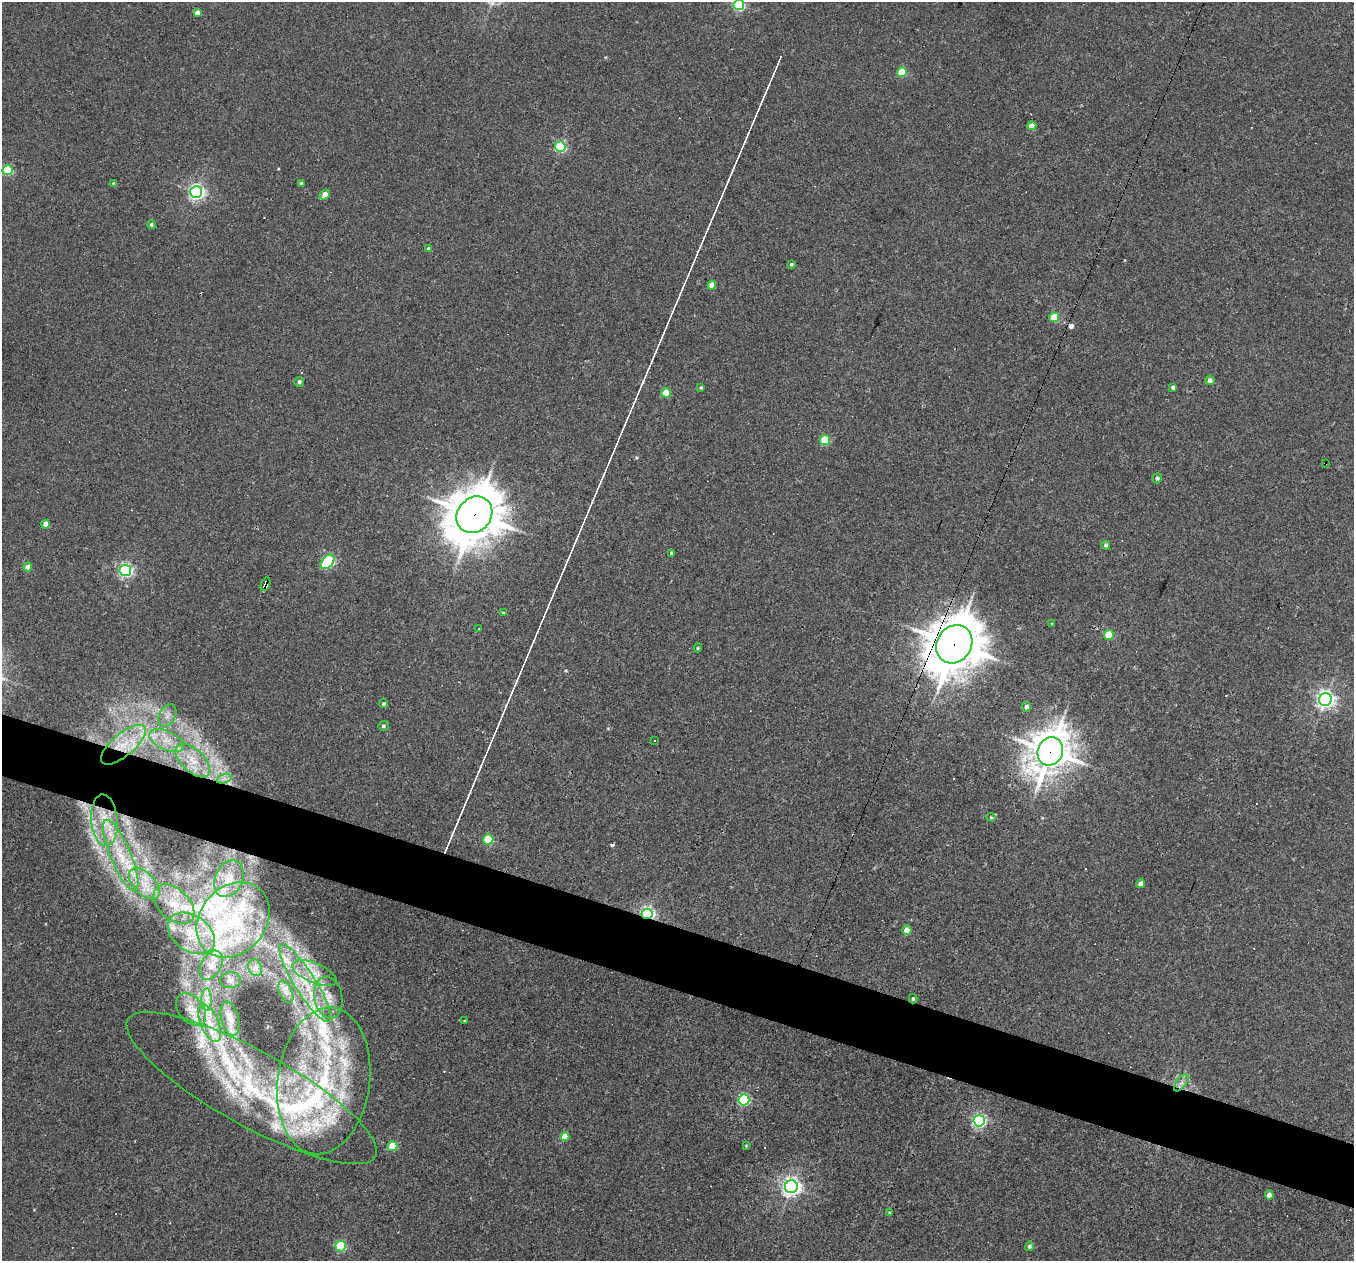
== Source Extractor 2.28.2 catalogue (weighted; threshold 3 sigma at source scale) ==
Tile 6 of 4 x 4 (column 2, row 2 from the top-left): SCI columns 1353-2704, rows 2650-3908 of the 5421 x 5435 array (HDU 1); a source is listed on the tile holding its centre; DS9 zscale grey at full resolution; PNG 1356 x 1263 px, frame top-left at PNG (2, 2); each listed source drawn as its Kron ellipse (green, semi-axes under 4 px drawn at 4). Shown black and unused: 5% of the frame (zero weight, under 3 of 4 exposures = <1% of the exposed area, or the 3 px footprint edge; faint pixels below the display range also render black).
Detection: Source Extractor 2.28.2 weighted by HDU 2 'WHT'; one run over the whole footprint, this tile lists its part. Background 0.0283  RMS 0.0036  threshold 0.0162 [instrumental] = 3 sigma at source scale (4.5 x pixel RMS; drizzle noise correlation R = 1.50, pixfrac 1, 0.05/0.05 arcsec/px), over >= 5 px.
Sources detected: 136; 20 cosmic-ray / hot-pixel residue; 9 long thin detections or spike segments (spike, bleed or trail) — neither listed nor drawn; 21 inside a brighter listed object's ellipse — not listed separately; the other 86 listed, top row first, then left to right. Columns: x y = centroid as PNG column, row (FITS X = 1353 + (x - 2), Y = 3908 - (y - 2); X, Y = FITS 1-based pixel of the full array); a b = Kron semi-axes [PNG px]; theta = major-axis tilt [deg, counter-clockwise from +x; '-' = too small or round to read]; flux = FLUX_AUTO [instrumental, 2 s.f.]
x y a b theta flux
739 5 5 5 - 38
197 13 4 4 - 2.2
902 72 5 5 - 13
1032 126 4 4 - 3.8
560 147 5 5 - 36
8 170 5 5 - 21
113 183 4 3 - 0.25
301 184 4 3 - 0.63
196 192 6 6 - 110
325 195 6 4 41 4.1
151 225 4 4 - 0.53
428 249 4 4 - 0.91
791 264 3 3 - 0.61
712 285 4 4 - 3.9
1054 317 5 5 - 11
1210 380 4 4 - 1.6
299 382 5 5 - 1.1
701 387 4 3 - 0.46
1173 387 4 3 - 1.1
666 393 5 5 - 8
825 440 5 5 - 15
1326 463 3 3 - 1.5
1157 478 5 4 - 0.89
474 515 19 16 49 1300
46 524 4 4 - 3.9
1106 545 4 4 - 0.99
672 553 4 3 - 0.87
328 562 8 5 47 42
28 567 4 4 - 3.4
125 570 5 5 - 69
265 584 7 4 68 24
503 613 4 4 - 0.48
1052 624 4 3 - 0.3
478 629 2 2 - 0.27
1109 635 5 5 - 9.7
954 644 20 17 56 1300
698 648 4 4 - 0.45
1325 699 6 6 - 130
384 704 4 4 - 0.7
1026 707 5 4 - 1.6
167 715 12 8 62 2.4
383 726 5 5 - 0.76
167 741 18 9 -24 5.7
654 741 2 2 - 0.23
123 745 28 11 40 11
1050 751 14 12 64 780
193 760 21 11 -44 7.1
224 779 7 4 19 1.1
991 817 4 4 - 0.38
104 820 26 13 -85 11
488 839 5 5 - 18
121 855 38 10 -67 12
229 879 19 13 66 6.3
144 884 19 11 -46 7
1141 884 4 4 - 2.4
174 904 24 15 -43 9.7
647 914 5 5 - 80
233 920 41 33 49 37
907 930 5 4 - 5.2
191 933 26 18 -35 12
211 965 15 10 61 4.2
255 968 9 6 -69 1.4
315 973 24 10 -22 5.9
231 980 10 8 2 1.5
305 983 45 10 -58 15
286 992 12 6 -65 1.9
328 997 21 14 -80 6.8
207 999 11 5 90 1.9
913 999 5 4 - 0.62
191 1009 18 12 -50 4.8
230 1019 17 8 -75 3
464 1020 3 2 - 0.41
210 1023 20 9 -67 5.3
324 1081 74 46 82 78
1181 1083 10 5 54 1.4
251 1088 141 37 -29 65
744 1100 5 5 - 41
979 1121 5 5 - 65
565 1137 4 4 - 5.5
393 1146 5 5 - 12
746 1146 4 4 - 0.31
791 1187 6 6 - 160
1269 1195 4 4 - 2.6
889 1213 4 4 - 0.38
341 1246 5 5 - 26
1029 1246 5 4 - 0.9
Overlapping masked pixels (flux is a lower limit): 8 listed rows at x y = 1326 463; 474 515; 265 584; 954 644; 123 745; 1050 751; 647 914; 913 999
Isophote crosses this tile's border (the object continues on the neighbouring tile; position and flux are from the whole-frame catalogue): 1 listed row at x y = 739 5